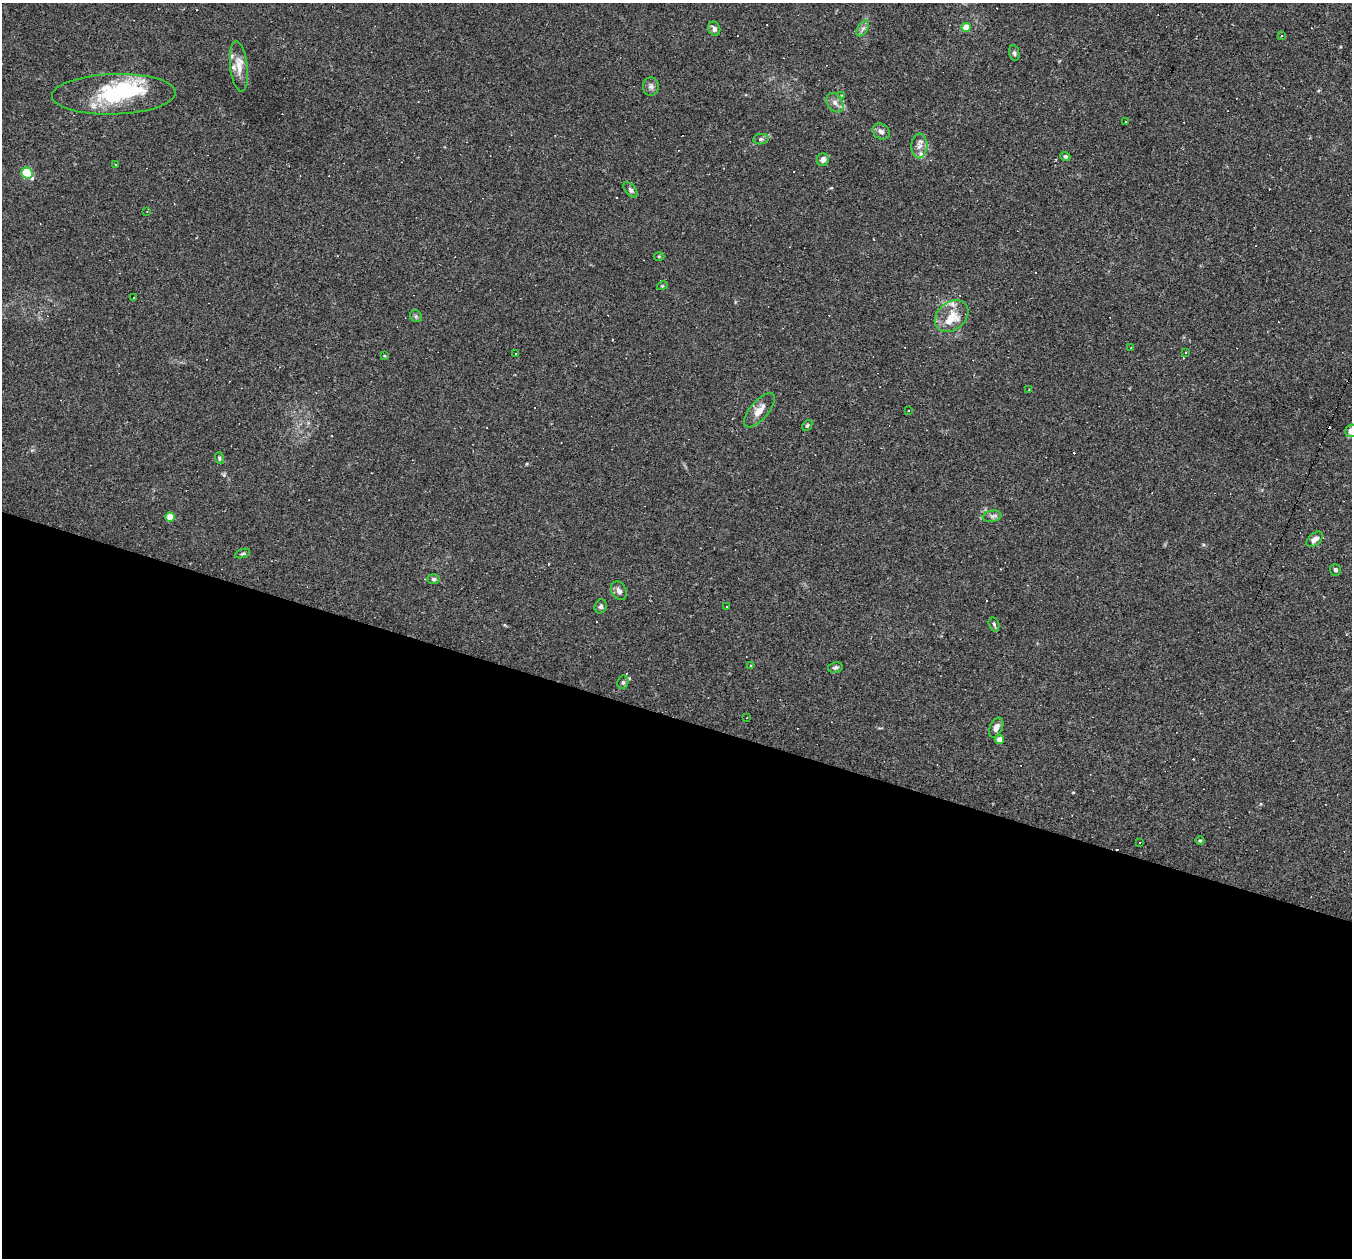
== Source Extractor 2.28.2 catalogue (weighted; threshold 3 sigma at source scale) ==
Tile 14 of 4 x 4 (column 2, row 4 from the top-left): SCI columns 1351-2700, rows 261-1516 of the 5400 x 5416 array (HDU 1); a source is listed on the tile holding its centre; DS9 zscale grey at full resolution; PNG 1354 x 1260 px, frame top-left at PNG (2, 3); each listed source drawn as its Kron ellipse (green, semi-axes under 4 px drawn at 4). Shown black and unused: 43% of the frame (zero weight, under 2 of 3 exposures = <1% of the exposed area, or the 3 px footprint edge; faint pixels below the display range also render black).
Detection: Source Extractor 2.28.2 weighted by HDU 2 'WHT'; one run over the whole footprint, this tile lists its part. Background 0.0262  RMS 0.0043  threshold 0.0193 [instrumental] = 3 sigma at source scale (4.5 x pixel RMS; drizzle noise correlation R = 1.50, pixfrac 1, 0.05/0.05 arcsec/px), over >= 5 px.
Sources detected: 89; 1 inside a brighter object's white glare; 30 cosmic-ray / hot-pixel residue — neither listed nor drawn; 5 inside a brighter listed object's ellipse — not listed separately; the other 53 listed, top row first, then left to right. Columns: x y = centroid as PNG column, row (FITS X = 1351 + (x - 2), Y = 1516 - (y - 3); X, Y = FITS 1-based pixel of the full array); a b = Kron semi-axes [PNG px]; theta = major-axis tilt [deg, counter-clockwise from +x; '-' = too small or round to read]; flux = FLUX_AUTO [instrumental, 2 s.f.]
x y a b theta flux
966 27 4 4 - 6.4
863 28 8 5 58 1.3
714 29 7 6 - 1.5
1281 36 3 3 - 4.6
1014 53 8 5 -80 0.87
239 66 25 8 -83 4.8
651 86 9 8 - 1.5
114 94 62 20 2 35
841 95 4 3 - 0.34
835 103 10 7 -58 2.1
1125 121 2 2 - 0.34
881 131 9 7 -36 1.8
761 139 8 5 9 0.94
919 146 12 8 87 2.6
1065 156 5 4 - 0.66
823 160 6 6 - 2
116 165 3 2 - 0.25
27 173 6 5 - 23
630 190 9 5 -49 0.96
147 211 4 2 - 0.25
659 256 5 3 - 0.4
662 286 5 3 - 0.36
134 298 3 2 - 0.28
416 316 6 5 - 0.7
952 316 18 14 39 6.8
1131 348 4 3 - 0.3
1186 352 3 2 - 0.45
515 354 2 2 - 0.35
384 356 4 3 - 0.33
1029 390 3 2 - 0.37
759 410 21 9 50 4.4
908 411 3 2 - 0.32
807 425 6 4 49 0.62
1351 431 6 6 - 2.7
219 458 6 4 -72 0.62
992 516 9 5 10 1.2
170 517 4 4 - 8.6
1315 539 10 6 40 2.4
243 554 8 3 19 0.57
1335 570 6 5 - 1.1
434 579 6 5 - 0.78
619 591 10 7 -62 1.8
601 606 7 6 - 0.94
726 607 3 2 - 0.45
994 624 7 5 -72 0.81
751 666 3 3 - 2.1
835 667 7 5 11 1.1
623 682 7 5 76 0.91
747 718 3 2 - 0.29
996 727 10 6 64 2.4
1000 739 4 4 - 4.4
1200 841 4 4 - 0.45
1140 843 3 2 - 0.32
Isophote crosses this tile's border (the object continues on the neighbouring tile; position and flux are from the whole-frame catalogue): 1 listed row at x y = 1351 431